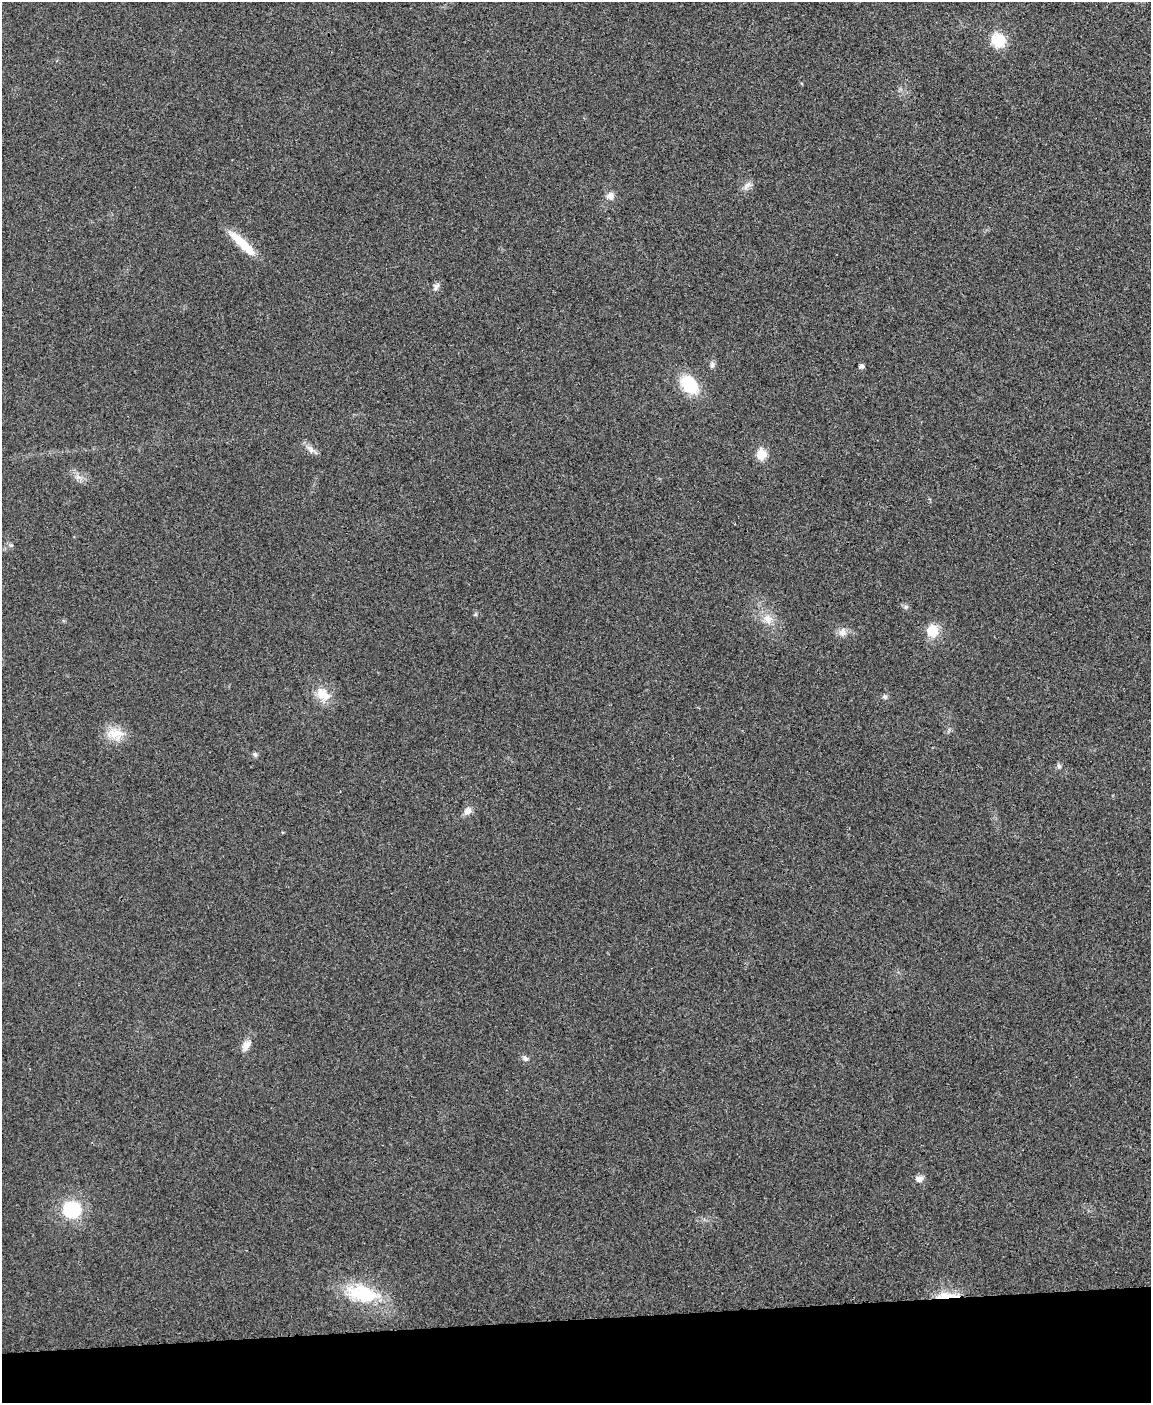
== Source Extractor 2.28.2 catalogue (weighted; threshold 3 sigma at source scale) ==
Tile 10 of 4 x 3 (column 2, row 3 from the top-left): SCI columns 1154-2302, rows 141-1541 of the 4603 x 4585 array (HDU 1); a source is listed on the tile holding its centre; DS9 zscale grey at full resolution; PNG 1153 x 1405 px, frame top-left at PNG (2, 2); no overlay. Shown black and unused: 6% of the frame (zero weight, under 3 of 4 exposures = <1% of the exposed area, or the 3 px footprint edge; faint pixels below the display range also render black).
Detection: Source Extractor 2.28.2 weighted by HDU 2 'WHT'; one run over the whole footprint, this tile lists its part. Background 0.0333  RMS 0.0062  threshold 0.0278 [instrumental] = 3 sigma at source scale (4.5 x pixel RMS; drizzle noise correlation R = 1.50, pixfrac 1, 0.05/0.05 arcsec/px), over >= 5 px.
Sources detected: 25; all 25 listed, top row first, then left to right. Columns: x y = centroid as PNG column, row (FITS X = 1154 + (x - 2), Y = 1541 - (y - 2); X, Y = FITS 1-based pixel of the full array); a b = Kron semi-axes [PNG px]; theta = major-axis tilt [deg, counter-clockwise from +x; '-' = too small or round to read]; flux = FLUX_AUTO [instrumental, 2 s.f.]
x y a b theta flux
998 40 14 12 -48 19
747 186 14 6 47 2.9
610 196 11 9 9 3.3
243 244 40 9 -43 17
436 286 11 7 60 2.4
712 365 9 5 81 1.7
861 366 5 4 - 2.1
689 384 17 12 -50 29
311 450 10 6 -69 2.5
761 454 6 6 - 25
768 619 15 10 -61 6.6
932 631 16 15 - 11
843 632 12 8 82 3.4
323 694 20 13 -42 10
885 697 7 6 - 1.4
115 734 24 16 -5 11
255 755 6 6 - 1.4
1059 766 6 5 - 1.3
468 811 10 8 42 4
246 1045 14 9 58 4.5
525 1058 9 6 -32 1.9
919 1179 11 8 -7 2.9
72 1209 24 22 -8 25
363 1294 45 21 -14 35
947 1296 34 7 4 11
Overlapping masked pixels (flux is a lower limit): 1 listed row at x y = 947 1296